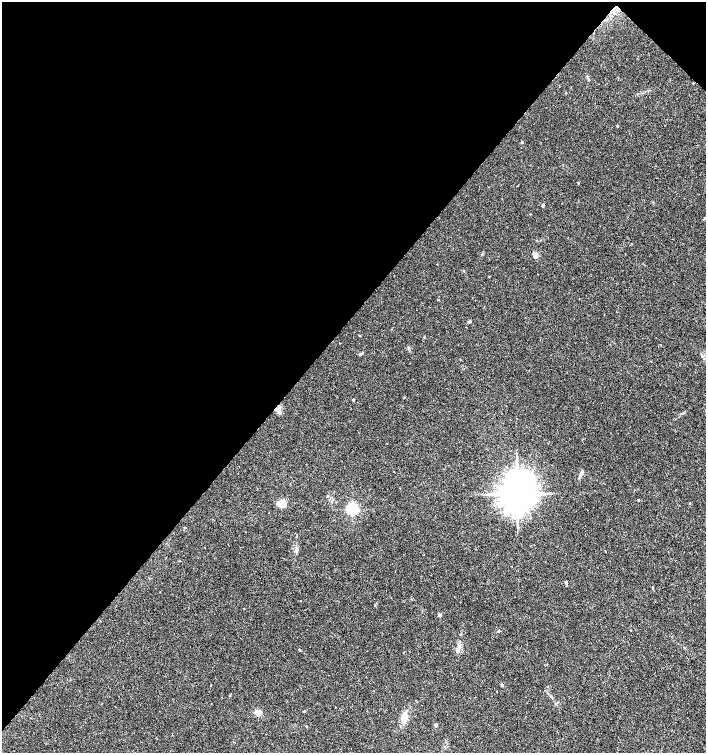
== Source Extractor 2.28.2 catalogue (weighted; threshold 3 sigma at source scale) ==
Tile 2 of 4 x 4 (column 2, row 1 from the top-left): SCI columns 1638-3044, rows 4509-6010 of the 6023 x 6017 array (HDU 1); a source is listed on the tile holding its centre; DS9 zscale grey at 2 x 2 block average (1 PNG px = mean of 2 x 2 image px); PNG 708 x 755 px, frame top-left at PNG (2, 2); no overlay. Shown black and unused: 43% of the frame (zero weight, under 3 of 4 exposures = <1% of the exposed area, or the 3 px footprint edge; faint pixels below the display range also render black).
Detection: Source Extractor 2.28.2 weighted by HDU 2 'WHT'; one run over the whole footprint, this tile lists its part. Background 0.0327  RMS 0.0032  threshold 0.0145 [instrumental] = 3 sigma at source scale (4.5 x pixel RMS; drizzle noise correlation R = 1.50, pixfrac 1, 0.0396/0.0396 arcsec/px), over >= 5 px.
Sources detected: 28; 1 cosmic-ray / hot-pixel residue — not listed; the other 27 listed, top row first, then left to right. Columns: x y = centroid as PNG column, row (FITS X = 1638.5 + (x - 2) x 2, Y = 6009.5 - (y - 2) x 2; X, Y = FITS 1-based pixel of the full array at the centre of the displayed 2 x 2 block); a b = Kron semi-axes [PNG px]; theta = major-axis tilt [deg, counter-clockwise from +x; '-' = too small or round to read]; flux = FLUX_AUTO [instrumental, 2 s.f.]
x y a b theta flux
588 79 5 2 - 0.8
617 126 2 2 - 0.6
522 142 3 3 - 0.53
578 182 2 2 - 0.43
543 205 4 2 - 1.1
536 255 3 2 - 12
469 321 4 3 - 0.96
409 350 5 2 - 0.74
360 354 5 3 - 1
651 361 2 2 - 0.3
353 400 2 2 - 1.5
277 409 8 3 5 2.4
580 476 7 3 62 1.6
517 494 8 7 - 2200
638 500 2 2 - 0.58
282 503 9 7 -14 8.8
352 509 3 3 - 140
566 582 2 2 - 2.2
300 601 2 2 - 0.36
440 615 3 2 - 2.4
499 631 3 2 - 0.56
299 650 2 2 - 0.94
502 685 2 2 - 1.8
258 713 3 3 - 24
404 717 15 7 84 7
436 725 2 2 - 3.3
306 726 2 2 - 0.72
Overlapping masked pixels (flux is a lower limit): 1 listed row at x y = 277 409
Diffuse or blended objects may show on this block-average render without a row.